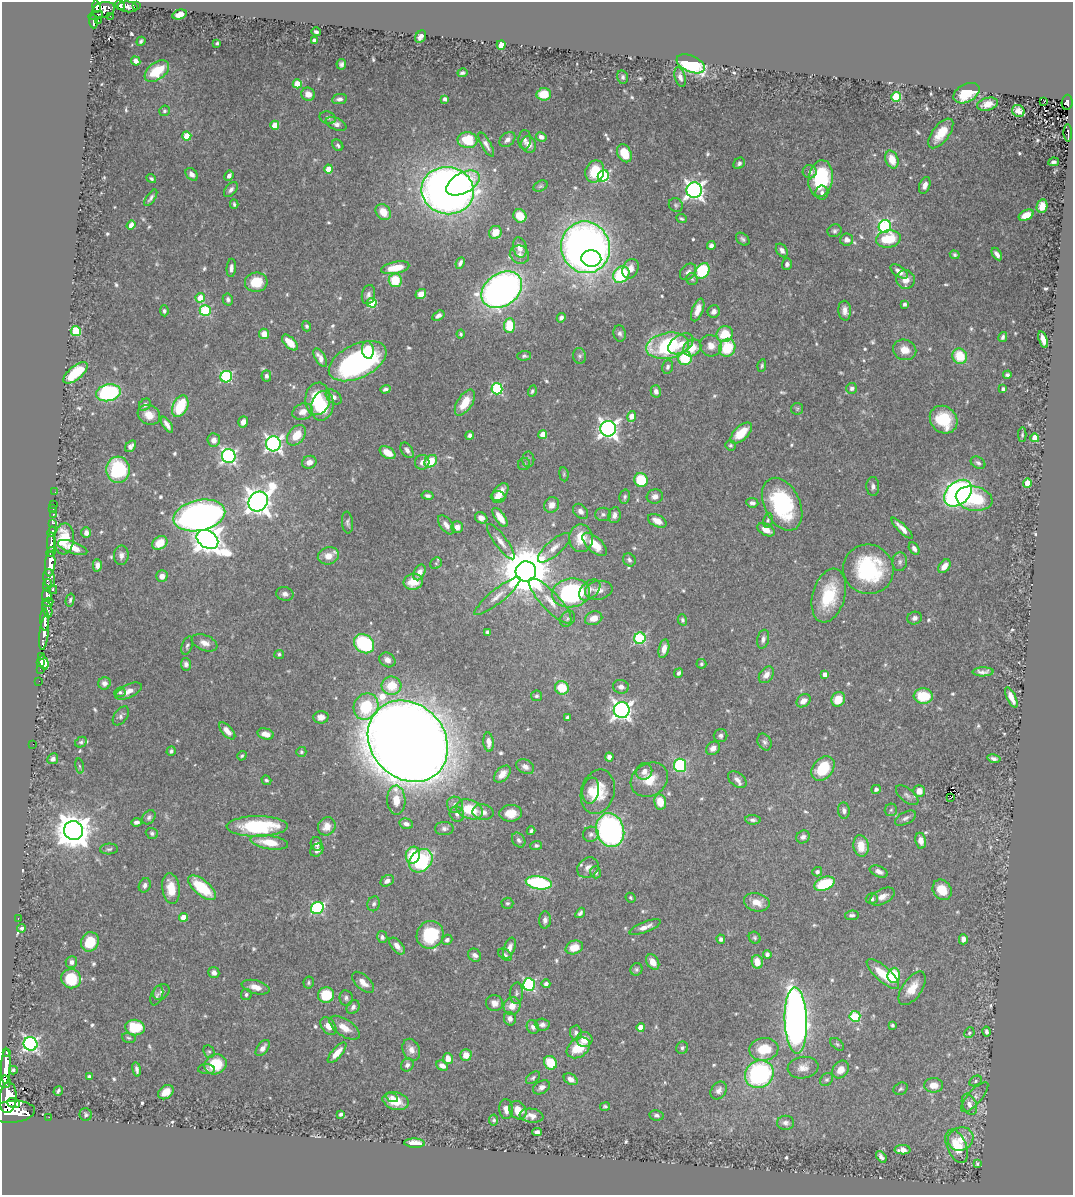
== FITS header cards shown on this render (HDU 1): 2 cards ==
NAXIS1  =                 1071
NAXIS2  =                 1193

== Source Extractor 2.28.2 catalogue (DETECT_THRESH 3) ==
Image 1071 x 1193 px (HDU 1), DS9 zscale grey, 1 PNG px = 1 image px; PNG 1075 x 1197 px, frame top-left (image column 1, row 1193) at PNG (2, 2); each listed source drawn as its Kron ellipse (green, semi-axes under 4 px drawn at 4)
Background 0.367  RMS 0.013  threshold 0.0389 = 3 sigma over >= 5 px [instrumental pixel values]
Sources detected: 641; of the 641, the 500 brightest by FLUX_AUTO listed and drawn (141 fainter detections omitted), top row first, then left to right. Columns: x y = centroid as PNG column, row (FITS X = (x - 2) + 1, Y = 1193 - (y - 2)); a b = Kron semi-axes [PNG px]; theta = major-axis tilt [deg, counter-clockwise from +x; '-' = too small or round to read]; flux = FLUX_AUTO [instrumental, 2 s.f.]
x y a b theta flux
120 5 5 4 - 180
137 5 3 3 - 18
96 6 6 4 -79 170
128 7 10 5 -6 220
103 10 11 7 15 430
96 15 7 3 15 110
180 15 7 5 15 7.7
110 16 2 2 - 6.3
98 20 3 2 - 8.4
94 22 7 3 -87 110
316 32 5 3 - 2
421 37 6 5 - 4.7
141 41 5 3 - 1.8
314 41 4 3 - 5.3
217 43 3 3 - 1.6
501 45 5 4 - 9
136 61 5 4 - 3.8
341 64 5 5 - 2.7
691 64 15 8 -23 98
157 71 14 8 36 30
462 73 5 3 - 2.2
623 77 7 5 -76 2.1
680 77 10 5 -74 4.4
297 84 4 4 - 24
966 93 14 9 28 33
308 94 7 6 - 6.6
544 94 7 6 - 19
896 97 5 5 - 60
339 99 7 5 9 3.2
445 99 4 4 - 2.5
1044 102 2 2 - 4
1067 102 8 5 86 100
988 104 10 6 15 8.4
164 111 5 5 - 1.8
1018 111 6 5 - 5.2
328 118 8 6 -16 2.5
336 124 11 5 -25 4.5
275 125 4 4 - 15
941 133 17 8 53 17
1068 133 8 3 -88 50
187 136 4 4 - 20
541 137 5 4 - 3.8
507 139 9 6 40 4
467 140 10 8 -9 30
525 140 10 6 88 3.1
529 144 8 7 - 5.9
338 145 6 5 - 1.9
486 145 14 5 -60 3.7
624 153 9 6 -64 20
892 160 9 6 -70 15
1054 162 5 3 - 2.1
739 163 6 5 - 2.4
329 169 4 4 - 12
595 171 11 9 69 31
810 172 7 6 - 4
192 174 7 5 -49 4.5
229 176 5 4 - 3.5
603 176 6 5 - 110
151 179 5 3 - 1.5
821 179 18 12 81 71
463 183 18 10 28 55
925 185 8 5 69 4.7
540 186 8 5 26 1.7
231 190 8 5 51 3.2
694 190 8 7 - 440
448 191 26 23 -11 820
822 193 7 6 - 3.4
151 198 9 4 55 2.4
234 204 4 3 - 1.5
676 205 7 6 - 1.9
1042 206 7 5 77 11
383 212 8 7 - 14
1026 215 8 5 26 12
520 216 7 6 - 16
681 219 5 3 - 1.7
131 225 5 4 - 6.9
885 226 6 6 - 120
835 231 7 6 - 2.3
495 232 7 6 - 14
743 239 7 5 -40 2.4
888 239 12 8 10 30
847 240 6 6 - 5.5
711 245 4 4 - 3.1
520 247 10 6 -78 7
585 247 26 24 -73 710
782 250 7 5 -55 3.6
997 254 7 3 -57 3.9
519 255 10 9 - 4.9
955 255 5 4 - 1.9
591 259 10 8 -3 63
460 263 6 4 66 3.3
787 264 5 5 - 2.9
231 268 9 4 87 3.2
395 268 14 6 11 22
630 269 10 7 67 7.2
702 271 8 6 56 59
899 271 10 5 -36 6.1
688 272 9 7 47 4
621 275 9 7 45 52
692 279 6 6 - 1.7
395 280 6 6 - 27
906 280 9 9 - 9.3
256 282 11 9 5 23
502 290 22 16 35 500
421 294 5 5 - 7.1
368 295 10 6 79 3.4
200 298 5 4 - 14
228 299 6 5 - 2.9
372 303 5 4 - 36
905 304 4 3 - 3.1
205 310 5 5 - 71
698 310 12 5 69 8.1
164 311 5 4 - 2.1
714 311 6 6 - 4.2
845 311 10 6 -86 5.3
438 316 7 4 31 3.3
561 318 5 4 - 2.9
509 325 7 5 87 32
307 326 5 4 - 1.9
76 331 5 5 - 62
620 333 8 6 -76 2.8
264 334 5 5 - 9.3
461 334 4 3 - 1.4
725 334 8 8 - 24
1003 337 5 4 - 2.5
1043 340 8 4 -72 7.8
290 343 10 5 -46 11
681 344 14 8 33 10
667 346 21 13 9 99
711 346 11 10 - 8.8
692 348 9 8 - 16
727 348 9 8 - 35
368 350 9 6 -83 17
905 350 12 10 -21 11
524 356 7 5 3 1.9
580 356 8 6 -80 2.3
960 356 8 7 - 27
320 358 10 5 -59 6.6
685 358 7 6 - 41
358 361 31 17 25 180
762 366 6 4 82 1.6
668 367 7 5 74 2.2
76 373 15 6 40 33
1007 375 4 4 - 2.3
266 376 6 5 - 2.8
226 377 6 5 - 95
852 388 5 5 - 2.6
385 389 5 4 - 2.4
497 389 5 5 - 100
1003 389 4 4 - 3
532 391 5 4 - 1.8
656 391 6 5 - 3.7
108 393 12 8 12 110
334 397 9 6 -41 4.1
318 399 16 12 81 43
465 403 15 7 56 19
145 405 7 5 46 3.6
180 406 11 7 63 51
322 406 15 11 77 31
797 409 6 5 - 1.6
303 412 10 8 19 8.5
149 415 11 9 -27 10
632 416 5 4 - 12
944 420 15 13 -45 38
243 422 5 4 - 5.1
167 425 9 4 -57 4.6
608 429 8 8 - 440
741 433 13 6 44 18
543 434 4 4 - 14
296 435 12 7 51 17
470 435 4 4 - 3.3
1022 435 7 4 -89 1.5
1035 438 4 4 - 22
214 440 7 6 - 5.4
273 444 7 7 - 300
730 445 5 5 - 1.6
131 446 6 4 45 3.7
407 450 9 5 -57 3.6
388 453 8 5 -32 12
229 456 7 7 - 220
528 460 8 6 90 2.4
431 461 7 5 43 21
309 462 7 6 - 6.6
422 462 7 7 - 5.4
978 463 8 5 -32 2.4
524 464 6 6 - 1.8
118 470 13 12 - 68
564 474 7 4 -83 1.4
641 480 7 6 - 38
1027 483 4 4 - 14
873 486 9 6 -87 3.4
55 492 2 2 - 4.6
500 492 10 6 53 10
958 493 16 11 42 320
428 496 6 4 -10 2.3
655 496 8 7 - 4.9
498 497 7 6 - 7.3
625 497 7 5 78 1.8
974 499 18 12 -11 46
258 501 10 9 - 1100
752 503 6 4 -7 2.9
54 504 2 2 - 3.4
782 504 28 17 -64 92
552 505 8 7 - 6.5
53 508 3 2 - 8.6
580 511 9 6 -45 3.9
53 514 3 3 - 21
603 514 8 6 0 2.6
199 515 26 15 12 580
614 515 8 6 80 3.9
500 517 11 5 -55 12
481 518 6 5 - 5.1
768 520 7 4 80 1.6
657 521 10 6 -27 8.9
53 523 4 3 - 84
347 523 11 5 -83 2.5
446 525 11 6 -53 5.7
457 527 6 6 - 6.2
902 528 14 4 -45 6.7
766 530 9 5 -27 8.3
52 532 5 3 - 100
86 533 5 5 - 4.6
581 538 14 12 -88 17
64 539 15 10 86 25
207 539 12 8 -33 1100
501 542 21 6 -53 6.9
51 543 10 4 89 380
160 543 8 6 33 18
595 544 15 7 -42 16
73 548 15 6 -20 11
554 548 20 7 41 7.8
914 549 7 4 -58 4.3
51 552 5 3 - 210
121 555 9 7 88 4.2
328 556 10 8 15 9.9
629 560 7 6 - 2.7
900 562 9 7 85 3.2
436 563 6 5 - 1.6
50 564 12 5 84 1100
97 565 6 4 -89 4.5
944 566 8 5 52 9.1
868 569 25 24 - 93
419 572 8 5 63 6
526 572 10 10 - 5100
162 576 6 5 - 6.1
49 578 9 6 -80 420
413 582 10 8 12 16
47 585 6 3 83 170
53 590 4 3 - 98
590 590 12 8 44 5.1
599 590 14 9 11 6.8
571 593 19 14 8 120
285 594 8 7 - 3.9
47 595 7 4 88 390
829 595 27 16 74 43
497 596 29 7 39 9.1
70 600 6 4 75 1.7
550 601 29 9 -47 15
48 602 5 4 - 180
47 608 9 4 -73 200
594 618 9 6 21 8.7
914 618 7 6 - 3.4
567 619 9 6 54 3.1
45 620 11 3 -89 550
682 620 5 4 - 1.9
487 632 4 3 - 1.6
44 633 17 4 83 720
640 638 6 5 - 84
763 639 9 6 76 3.5
205 643 13 7 -22 6.7
364 644 11 8 -37 76
187 646 9 5 69 2.4
664 649 9 5 77 6.7
279 654 5 4 - 1.7
41 656 2 2 - 11
387 660 8 7 - 5.3
40 662 3 3 - 24
44 663 7 4 -74 23
186 664 6 5 - 3.2
701 664 5 5 - 1.5
40 669 2 2 - 8
983 672 10 4 1 4.1
679 673 5 4 - 2.4
825 674 4 3 - 4.3
766 675 9 6 54 5.8
39 681 2 2 - 7.5
104 683 6 6 - 3.8
392 686 10 9 - 24
621 687 8 7 - 4.6
562 688 7 6 - 27
129 691 14 6 26 7.3
120 692 5 5 - 2
536 696 5 5 - 1.9
923 696 9 7 -3 30
1011 697 11 4 -65 8.1
838 699 7 6 - 17
803 701 8 6 40 6.8
366 706 13 12 - 39
622 710 8 8 - 410
121 716 11 6 54 3
321 717 7 6 - 6
568 717 4 4 - 2.1
227 731 10 5 -47 7.6
265 734 8 5 -16 7.6
720 736 7 6 - 2.6
408 741 43 37 -48 3900
81 742 6 5 - 1.7
489 742 10 5 -84 6.1
764 742 9 6 -64 3
33 744 2 2 - 48
713 748 7 6 - 5.2
171 751 5 4 - 2.2
301 752 5 5 - 1.6
242 756 5 4 - 1.6
609 757 4 4 - 4.2
53 759 6 5 - 3.5
994 759 7 4 -11 3.1
680 765 6 6 - 79
79 766 8 4 -80 1.7
525 767 9 6 -28 4.6
823 768 13 10 50 37
644 771 8 8 - 5.1
502 774 10 6 47 8
266 780 5 4 - 1.8
649 780 19 16 32 19
737 780 10 6 -37 4.7
876 789 5 4 - 2.4
591 791 13 8 81 9.7
919 791 6 5 - 9.3
598 792 22 16 74 28
907 795 13 6 -39 3.6
951 797 3 2 - 1.6
396 800 14 9 -88 11
660 802 8 6 -78 17
455 805 8 8 - 4.7
469 809 14 9 -20 29
891 810 6 6 - 2
844 811 8 5 -83 3.5
483 812 10 7 -8 5.5
511 813 11 8 5 14
457 814 8 7 - 3.7
149 817 8 6 50 2.4
905 818 11 6 28 3.1
753 820 8 4 -6 2.4
136 822 5 4 - 3
406 824 7 5 -14 3.7
257 826 30 10 1 77
327 826 9 8 - 9.8
444 829 9 6 0 3.4
610 830 17 14 -72 260
73 831 9 9 - 2000
531 831 4 3 - 2
152 833 6 5 - 1.9
591 834 8 7 - 3.1
803 837 7 6 - 3.6
519 840 8 6 -55 2.8
921 841 8 5 -79 6.5
269 842 19 7 -9 20
316 844 7 5 -74 3.5
536 845 6 4 4 2.1
861 846 11 7 -80 16
109 849 9 5 3 2
317 850 7 5 45 4.7
413 855 8 7 - 27
421 861 13 10 44 82
588 868 11 9 35 5.2
879 871 9 5 -24 4.6
596 872 6 5 - 2.3
817 872 5 4 - 2.3
387 881 7 5 30 4.7
539 883 13 6 -9 100
824 884 11 6 23 42
145 885 7 5 68 3.7
171 888 15 8 -81 17
202 888 17 7 -40 40
942 890 11 9 -56 17
882 896 13 7 28 7.6
631 898 5 4 - 1.4
872 899 6 5 - 2.5
757 902 13 9 -13 10
507 903 6 5 - 1.6
374 904 7 6 - 2.4
317 908 6 5 - 110
580 913 6 4 52 2.3
852 915 7 5 8 2.3
183 917 4 4 - 15
18 919 2 2 - 5
545 920 8 6 87 3.4
645 927 17 5 22 6.9
22 928 4 4 - 1.7
430 935 14 13 - 48
382 937 6 5 - 2.3
755 938 6 5 - 1.6
721 939 4 4 - 2.6
963 939 5 4 - 4.5
447 940 5 5 - 2.4
90 942 10 8 63 25
397 946 10 5 -49 5.6
574 947 9 6 18 14
509 948 11 5 70 6.2
767 954 4 4 - 2.8
475 955 7 6 - 3.4
505 955 8 5 -37 2
71 962 6 5 - 3.8
653 962 8 6 -57 9.7
757 962 7 5 -79 12
636 969 6 6 - 1.9
214 973 5 5 - 4.3
883 974 21 7 -42 23
894 975 7 6 - 36
71 979 10 9 - 36
363 982 13 7 -43 7.5
309 983 6 5 - 1.5
529 984 6 6 - 120
546 984 4 4 - 2.7
256 987 14 6 -14 8.2
912 988 19 9 55 15
161 992 9 7 43 3.1
516 993 10 6 86 2.7
246 994 5 5 - 2
326 995 8 7 - 30
157 996 10 5 68 2.4
346 998 8 6 -82 2.6
494 1003 8 8 - 5.6
512 1006 9 8 - 9.3
353 1007 7 6 - 3.4
855 1016 5 5 - 64
510 1019 7 6 - 4.5
796 1020 33 11 -88 690
542 1025 7 6 - 3.5
892 1025 3 3 - 1.6
328 1026 10 6 -52 7.4
533 1027 7 6 - 2.9
641 1027 4 4 - 11
135 1028 10 7 -9 35
344 1028 17 8 -34 11
986 1031 5 3 - 2.2
576 1033 7 6 - 3.3
969 1033 5 5 - 1.6
129 1038 7 5 -16 1.5
584 1039 8 7 - 10
30 1044 7 6 - 250
837 1044 8 5 -41 1.7
263 1048 9 5 54 5.7
578 1048 12 9 34 23
682 1048 6 6 - 2.2
764 1049 14 11 8 26
411 1050 11 8 -67 5.9
209 1051 6 5 - 1.5
6 1052 3 3 - 59
337 1053 13 5 49 11
466 1055 5 5 - 10
448 1058 6 5 - 8
550 1063 7 6 - 27
215 1064 11 9 25 30
407 1065 7 6 - 3.3
6 1066 18 4 87 1200
442 1066 6 4 -27 4.5
803 1068 15 10 8 7.8
137 1069 7 3 -80 2.9
206 1069 8 5 -2 2
841 1069 9 7 54 8.4
13 1070 4 4 - 1.6
759 1074 15 13 38 130
89 1076 4 3 - 2.2
533 1078 8 5 39 2
571 1079 7 5 -32 4.9
827 1080 7 5 42 1.8
976 1081 7 5 29 2
5 1082 6 6 - 520
933 1085 9 7 1 11
541 1087 9 6 30 3.8
901 1089 7 6 - 1.8
719 1090 9 7 55 4.2
58 1091 5 3 - 2
166 1092 8 6 37 10
392 1097 6 4 -25 2.4
975 1097 19 7 48 4.3
8 1098 15 8 84 1900
396 1101 13 8 -16 17
13 1103 6 5 - 580
969 1104 11 7 -68 5.2
605 1106 5 4 - 1.5
506 1109 10 7 -85 5.4
518 1110 10 8 -52 11
12 1112 22 11 4 2600
341 1114 4 4 - 2.7
86 1115 6 6 - 2
656 1115 7 5 -9 2.4
532 1116 12 7 -8 6
49 1117 2 2 - 4
494 1120 5 4 - 1.5
786 1123 8 7 - 3.4
537 1132 5 4 - 3.9
961 1139 13 11 28 12
414 1143 10 4 -2 13
957 1146 18 9 -66 23
903 1150 8 4 -3 6.4
881 1157 6 4 -52 3.1
977 1164 4 3 - 1.5
At the frame edge (FLAGS 8, measured only in part): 1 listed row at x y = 5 1082
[141 fainter detections neither listed nor drawn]